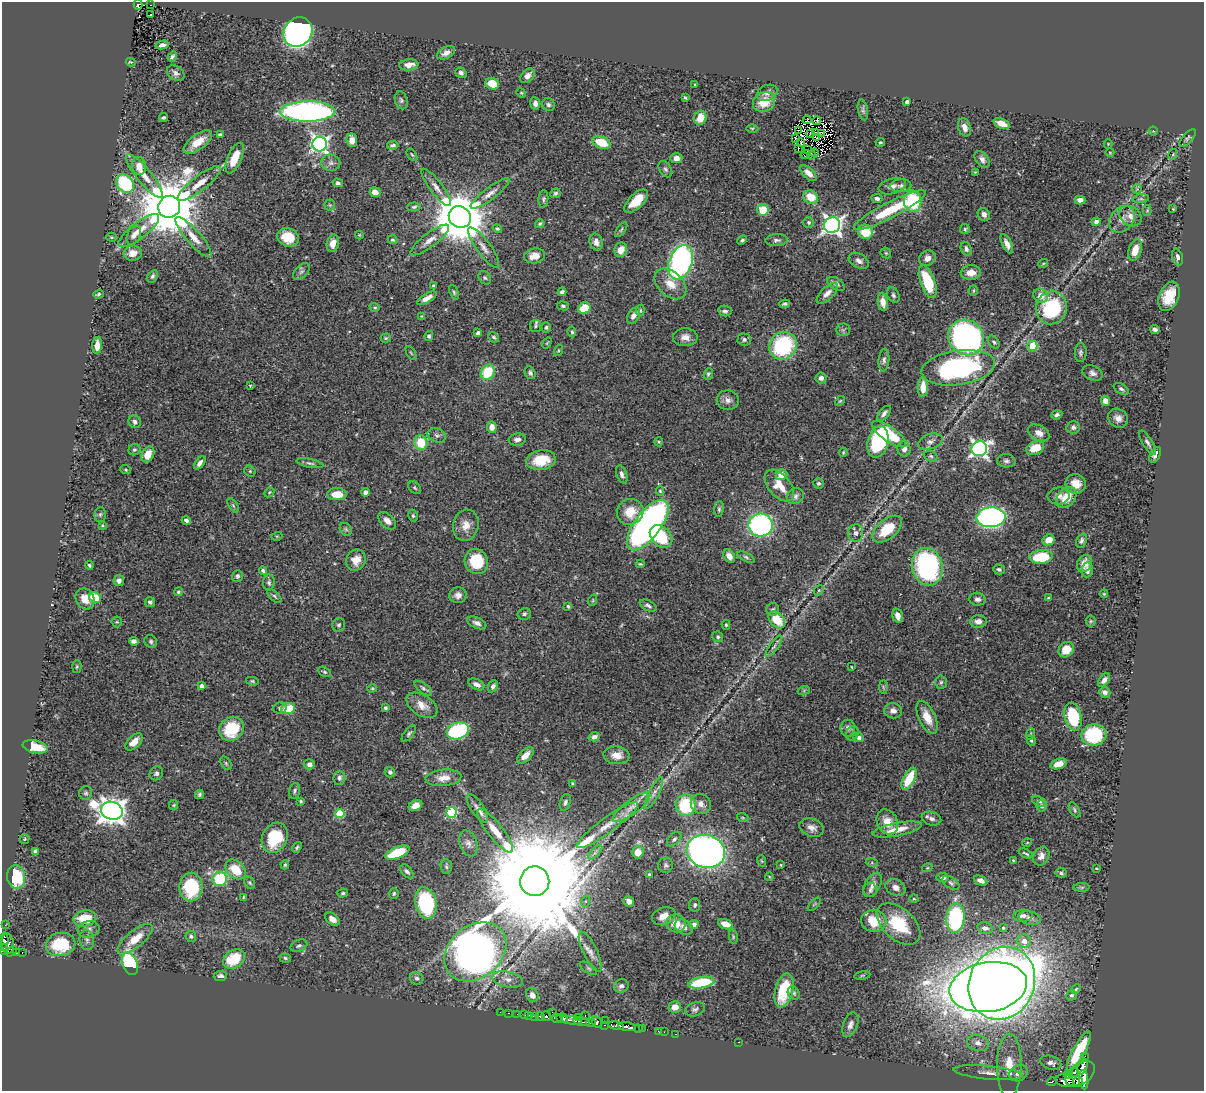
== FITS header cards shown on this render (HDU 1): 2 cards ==
NAXIS1  =                 1202
NAXIS2  =                 1089

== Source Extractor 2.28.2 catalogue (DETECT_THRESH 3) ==
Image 1202 x 1089 px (HDU 1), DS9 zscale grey, 1 PNG px = 1 image px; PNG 1206 x 1093 px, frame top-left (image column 1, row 1089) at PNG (2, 2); each listed source drawn as its Kron ellipse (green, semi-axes under 4 px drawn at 4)
Background 0.617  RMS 0.022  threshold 0.0666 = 3 sigma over >= 5 px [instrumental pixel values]
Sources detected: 506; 2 with non-positive FLUX_AUTO (blend fragments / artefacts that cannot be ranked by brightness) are neither listed nor drawn; of the other 504, the 500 brightest by FLUX_AUTO listed and drawn (4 fainter detections omitted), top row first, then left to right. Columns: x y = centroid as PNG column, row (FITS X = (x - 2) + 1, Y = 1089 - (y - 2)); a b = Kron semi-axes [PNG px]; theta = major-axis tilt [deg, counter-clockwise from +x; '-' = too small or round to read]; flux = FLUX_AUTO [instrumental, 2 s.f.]
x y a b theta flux
138 5 5 4 - 56
150 5 2 2 - 3.5
151 15 3 3 - 2.4
298 32 16 13 45 540
162 45 6 3 13 6
446 53 10 5 25 7.2
172 57 5 3 - 3.5
131 62 5 3 - 1.8
409 65 9 5 5 11
176 73 9 7 -33 5.7
461 73 6 5 - 4.6
527 76 8 6 48 7.4
492 84 7 5 -22 31
695 85 3 3 - 1.2
521 93 5 4 - 1.8
767 93 11 7 22 8.1
685 98 4 2 - 1.9
401 100 9 6 -75 3.6
764 102 11 9 27 28
907 102 4 3 - 5.3
535 103 6 5 - 5.2
548 105 7 6 - 3.8
863 110 10 5 -79 3.7
308 111 27 10 0 500
164 117 4 3 - 2.7
700 118 7 6 - 21
807 120 4 2 - 2.2
817 121 4 3 - 0.79
1002 123 8 5 -22 17
964 127 9 6 -70 9.7
752 128 6 4 0 1.8
799 130 3 2 - 0.89
1153 131 4 4 - 1.7
810 133 3 2 - 2
816 133 3 2 - 1.2
821 134 3 3 - 1.2
220 135 4 4 - 5.1
816 137 4 3 - 1
795 138 3 2 - 1.2
1188 138 11 5 48 3.2
352 140 7 5 -82 12
198 142 17 7 37 24
880 142 4 3 - 1.5
601 143 9 6 -21 44
801 143 4 2 - 1.2
320 144 7 7 - 490
1108 144 4 4 - 1.4
393 145 6 3 8 3.1
798 149 3 2 - 1.9
807 149 2 2 - 1.2
815 153 4 2 - 0.97
1110 153 4 3 - 1
805 154 5 3 - 1.2
1173 154 5 3 - 1.7
412 155 7 3 -53 1.8
811 155 4 2 - 3.3
235 158 16 7 67 29
676 158 6 5 - 9.6
982 159 9 6 -54 6.9
331 163 9 8 - 6.7
139 166 9 7 -83 14
665 169 9 6 -57 3.9
975 172 3 3 - 1.2
808 173 10 5 -44 10
144 176 27 7 -51 21
199 183 27 7 38 21
338 183 5 4 - 3.6
125 184 10 8 -50 130
892 186 14 7 15 7.9
901 186 10 6 2 6.1
436 188 23 6 -52 12
1137 189 5 5 - 1.6
375 192 5 4 - 12
490 193 24 6 37 12
555 193 5 4 - 2.8
811 197 7 6 - 26
877 198 5 4 - 5.5
543 199 9 5 86 3
1141 199 8 4 8 3
1080 200 5 4 - 7.3
636 201 15 7 43 33
913 201 10 9 - 95
330 205 5 5 - 2.1
169 207 11 10 - 13000
414 207 7 4 3 2.7
1173 209 3 3 - 1.4
763 210 6 6 - 35
890 210 40 8 27 75
1147 210 5 4 - 1.6
984 214 7 6 - 7.6
1130 216 12 9 -37 12
460 217 11 10 - 9100
1122 219 15 11 48 15
809 222 5 5 - 3.1
1096 222 4 4 - 7.4
540 224 5 4 - 2.3
832 225 8 7 - 710
497 229 5 4 - 2
965 229 5 5 - 2.2
621 230 8 4 55 2.5
139 231 25 8 37 21
865 232 7 7 - 39
134 235 10 6 65 7.3
359 235 4 4 - 1.3
111 237 5 4 - 1.9
193 237 25 7 -48 16
288 237 11 9 -20 36
392 240 5 4 - 2.2
430 240 23 7 37 13
742 240 5 4 - 2.9
777 240 11 6 4 5
596 242 8 6 -75 7.3
333 243 9 6 77 13
1007 244 10 5 -64 9.1
484 247 24 7 -54 13
966 249 7 5 -70 4.8
621 250 7 6 - 16
1135 250 11 6 73 23
133 253 9 7 2 15
886 253 6 4 -45 2.2
535 256 10 7 12 16
1177 257 9 5 -76 4.7
927 258 8 7 - 9.7
859 261 11 7 -30 7.8
680 262 18 11 69 410
1043 264 5 3 - 1.4
301 271 10 6 44 4.7
971 273 10 7 -1 15
152 276 7 4 59 2.9
485 278 7 5 -55 3.2
928 282 17 7 -70 75
670 284 18 12 -42 22
836 284 10 5 -32 5.6
433 286 3 3 - 2
973 291 5 4 - 1.9
454 292 7 4 -66 2.5
562 292 4 4 - 4.7
827 293 13 6 44 9.6
98 294 5 4 - 2.6
893 295 8 5 -65 4
1041 296 7 7 - 14
1169 296 15 9 67 36
427 298 11 4 30 11
883 302 9 5 -82 11
785 304 5 3 - 2.9
563 306 6 4 -11 2.8
375 307 5 4 - 1.9
584 308 6 5 - 30
1051 308 17 15 69 120
640 311 6 4 83 1.8
725 311 7 5 -9 3.7
422 316 4 3 - 1.4
633 316 9 5 57 7.7
535 326 6 5 - 2.5
546 327 5 5 - 3
1155 329 5 3 - 4.6
843 330 7 6 - 3.4
572 332 5 4 - 2.6
478 333 4 4 - 3.9
429 336 5 4 - 3.2
494 337 6 4 -42 2.5
685 337 12 9 1 12
966 337 19 17 -44 470
386 338 5 4 - 2.1
744 339 6 6 - 4.2
994 342 7 5 -53 3
547 343 6 3 53 1.3
97 345 8 5 86 12
783 346 14 13 - 160
1032 346 5 5 - 59
558 350 6 4 71 1.8
1081 352 9 6 86 3.9
411 353 8 3 -58 1.7
884 360 11 5 84 5
958 368 37 17 8 280
488 372 8 6 61 58
530 373 6 5 - 3.3
1093 373 10 7 -25 6.2
708 374 6 4 70 2.4
821 378 5 5 - 6.5
250 386 3 3 - 1.4
923 387 10 5 89 19
1121 389 8 5 -31 3.6
728 400 11 9 -5 8.6
840 401 6 3 44 1.6
1105 401 5 4 - 11
884 413 9 4 50 5.3
1057 415 6 4 23 3.6
1118 418 10 9 - 9.6
135 422 6 6 - 4.5
492 427 6 5 - 10
1073 427 7 6 - 5.4
1039 433 11 7 -28 10
889 434 20 7 -35 75
437 435 9 6 -22 4.9
517 440 8 6 10 6.4
659 442 4 4 - 1.7
878 442 16 10 75 140
930 442 13 7 20 7.5
421 443 7 6 - 39
1148 443 14 5 -59 5.7
1035 448 9 6 23 30
904 449 8 6 -80 10
979 449 8 7 - 530
134 450 6 5 - 3.1
843 452 4 3 - 1.6
148 454 8 6 61 23
1155 455 8 5 62 5.9
931 456 7 5 -22 2.9
541 460 15 10 8 35
1006 461 9 6 -3 4.8
200 463 7 4 52 6.7
310 463 14 4 -12 4.1
126 470 5 4 - 1.9
250 471 6 5 - 2.3
622 474 9 5 -70 5.2
781 475 6 5 - 17
818 483 5 5 - 2.8
1076 484 10 9 - 19
779 486 18 11 -49 26
415 488 7 5 -45 2.4
660 491 5 4 - 1.7
269 492 5 4 - 1.8
365 492 4 4 - 5.9
337 494 10 6 -1 21
795 496 9 7 28 5.4
1058 496 11 8 6 8.3
1066 498 12 8 49 31
233 505 8 4 -55 2.7
719 509 8 5 84 2.9
630 512 13 12 - 29
100 514 7 5 88 3.1
413 516 6 4 -75 2.7
991 517 14 10 2 480
186 520 5 3 - 4.6
387 521 10 6 -44 9.8
102 525 3 3 - 1.5
466 525 16 12 76 17
648 525 30 13 53 550
761 525 12 11 - 280
346 529 7 5 -46 2.7
887 529 17 9 41 43
856 533 9 7 77 5.5
277 536 5 3 - 1.4
661 536 13 9 -46 67
1049 540 6 5 - 18
1081 541 7 5 65 3.5
729 556 7 5 -56 11
746 557 9 4 -27 2.8
1041 557 12 7 6 61
356 560 11 9 60 18
476 561 13 11 -68 53
640 564 4 3 - 1.9
1085 564 9 7 59 13
89 565 4 3 - 2.3
927 567 19 15 -75 260
999 569 6 5 - 3.5
1087 570 7 6 - 5.3
263 571 4 3 - 4.3
237 576 6 5 - 3.8
119 581 5 5 - 6.1
269 583 8 6 -89 3.8
819 590 5 4 - 2.1
178 592 5 4 - 2.3
1104 594 4 3 - 1.4
458 595 8 8 - 9
274 596 8 4 -43 2.9
95 598 6 5 - 55
1048 598 4 3 - 1.8
85 599 11 9 -59 20
977 599 8 6 -5 5.9
593 600 6 3 72 1.6
150 602 5 5 - 3.9
568 606 4 3 - 2
648 606 9 5 -28 4.6
773 609 6 6 - 3.3
524 614 6 6 - 3.9
898 616 7 5 -73 9.6
777 620 10 7 -48 36
978 621 8 6 4 8.3
1091 621 5 5 - 2
117 622 5 5 - 2
477 623 10 5 -24 6.3
339 625 7 6 - 3.4
726 625 5 4 - 1.9
718 637 5 5 - 2.9
134 641 5 4 - 6.4
151 641 7 6 - 3.3
774 646 13 4 54 4.5
1066 650 8 7 - 24
77 667 6 4 87 2.2
851 667 3 2 - 1.3
325 672 7 4 -27 2.5
1104 680 8 5 52 6.7
252 681 6 4 -9 2
941 682 7 5 88 3.2
476 684 8 5 -24 7.7
201 686 4 4 - 5.2
493 686 6 5 - 5
883 687 7 4 -89 2.6
372 688 5 4 - 1.7
423 688 10 5 -37 3.9
804 690 6 4 19 2.2
1105 692 6 5 - 4.9
422 705 17 10 -33 17
280 708 7 5 16 3
385 708 4 3 - 2.7
288 709 7 5 18 44
893 711 9 7 -7 7.6
927 717 17 8 -66 20
1073 717 14 8 -77 82
848 728 8 7 - 5.7
231 729 13 11 39 66
458 731 11 8 17 160
852 733 7 6 - 4.2
409 734 10 4 51 3.3
1030 734 6 3 71 1.7
1094 735 12 11 - 98
594 737 6 4 18 5.7
859 737 5 4 - 5.4
1031 741 5 4 - 2.2
134 742 10 6 45 15
35 747 12 6 -13 40
525 755 10 5 45 14
616 755 13 9 -5 14
226 763 7 5 -54 2.5
309 764 5 5 - 5.3
1058 764 8 5 20 12
390 772 5 5 - 4.1
156 773 7 6 - 3.9
339 778 7 6 - 3.5
443 778 18 8 5 16
909 779 12 5 62 49
573 783 4 3 - 1.8
295 791 8 5 72 3.4
86 793 7 6 - 3.4
654 793 17 5 63 7.9
199 794 5 3 - 2.8
301 801 3 3 - 2.1
1039 801 7 4 -23 3.1
565 802 8 5 73 3.8
701 804 10 9 - 8.9
174 805 5 4 - 1.8
415 805 7 5 27 13
686 805 11 10 - 93
1041 806 6 5 - 4.2
631 807 23 7 36 16
477 808 16 6 -56 8.4
1075 810 8 4 -59 2.7
112 811 11 9 -17 1800
452 812 5 5 - 110
340 813 5 4 - 60
743 818 6 4 -19 1.8
931 819 10 6 -16 6
887 822 13 10 -63 17
607 825 37 7 36 26
812 828 13 8 -19 9
897 829 25 6 11 22
495 831 27 7 -52 28
275 838 16 12 63 60
25 839 5 4 - 1.7
674 839 8 5 47 3.7
468 843 13 8 -71 7.6
1027 843 5 3 - 1.2
297 847 6 4 52 2.2
35 851 4 3 - 3.1
706 851 19 16 -16 790
595 852 9 3 45 3.9
638 852 6 5 - 20
398 853 13 6 22 64
1026 853 8 2 -25 2.2
1041 856 10 7 60 8
1013 860 3 2 - 1.4
762 861 6 3 -70 1.5
872 863 6 4 -18 2.3
285 865 4 4 - 2.2
666 865 7 7 - 3.7
781 865 3 3 - 1.5
446 867 7 5 -86 3
927 868 5 3 - 1.5
1096 868 3 2 - 1.1
236 870 11 8 -44 33
407 871 8 5 -46 3.9
1061 873 5 5 - 2.8
649 874 3 3 - 1.7
769 876 4 3 - 1.1
16 877 12 9 -81 62
943 878 6 4 -8 4.8
220 879 7 7 - 86
535 881 15 14 - 71000
981 881 7 4 -24 8.2
250 883 6 5 - 2.5
951 883 9 5 -36 3.8
872 885 13 7 61 9.2
191 887 14 11 89 87
895 887 10 8 -29 9.6
1082 887 8 4 1 2.3
870 890 7 6 - 4.1
343 893 5 4 - 2.3
394 893 5 4 - 2.4
243 897 4 3 - 1.4
914 899 4 3 - 1.3
586 901 6 3 70 1.9
629 901 6 4 -34 7.6
426 903 16 10 -78 160
814 904 8 3 45 1.7
695 905 7 5 84 3.6
664 916 12 8 22 14
1023 916 10 6 3 5.2
955 918 14 9 86 170
1030 918 11 6 -12 7.3
85 919 11 8 8 38
332 919 8 5 -40 8.7
874 921 12 11 - 44
676 923 9 9 - 19
694 924 4 4 - 5.8
725 924 7 5 -19 15
898 924 26 15 -41 78
5 925 3 2 - 4.2
684 927 10 7 -28 8.2
985 928 8 5 -13 5.8
1003 928 4 4 - 1.7
89 929 11 8 15 6.8
191 936 5 5 - 3.7
733 937 7 3 -83 2.1
135 939 22 8 39 28
87 940 10 7 -82 5.4
1024 941 7 6 - 13
4 942 9 4 87 96
8 944 10 6 -84 210
61 944 15 11 12 65
299 946 9 5 21 3.7
3 949 5 5 - 240
12 951 6 3 51 42
475 952 34 26 39 1500
590 952 22 7 -64 11
17 953 3 3 - 54
22 953 3 2 - 7.1
285 958 6 4 -18 2.5
234 959 12 8 33 50
130 964 12 7 -68 130
589 968 10 5 -35 3.3
862 975 8 4 9 2.4
220 976 7 5 4 5.4
417 978 7 6 - 4.1
508 979 15 7 -12 12
701 983 13 5 10 82
1002 983 37 32 64 3600
621 986 7 6 - 6.5
988 987 39 25 9 3000
1076 989 5 4 - 2
784 990 17 8 75 59
794 993 7 5 -56 3.1
532 995 7 6 - 11
1071 995 5 5 - 3.4
675 1007 6 5 - 12
695 1009 10 6 17 4.9
500 1012 2 2 - 2.3
552 1012 2 2 - 17
508 1013 3 2 - 14
517 1014 2 2 - 5.1
525 1015 3 3 - 23
528 1015 3 2 - 29
585 1015 3 2 - 49
535 1016 4 2 - 150
540 1016 5 3 - 180
546 1016 5 3 - 200
579 1017 3 2 - 34
562 1018 5 4 - 560
557 1019 5 3 - 65
571 1020 10 3 -11 200
606 1021 4 3 - 49
582 1022 8 3 -9 100
597 1022 6 4 -60 97
591 1023 5 2 - 81
605 1025 3 2 - 5.8
616 1025 8 4 -9 290
850 1025 13 7 69 7.6
627 1027 9 4 -9 320
642 1028 3 2 - 16
639 1029 3 3 - 14
658 1031 3 2 - 7.4
664 1032 2 2 - 4.3
675 1034 3 2 - 14
739 1042 3 2 - 240
978 1043 11 8 -15 9.9
1079 1051 22 6 61 66
1085 1056 2 2 - 2.7
1051 1063 11 6 -18 7.3
1009 1065 31 12 90 38
1082 1067 8 5 66 250
1074 1072 5 3 - 210
988 1073 35 6 -5 18
1018 1073 9 7 28 11
1068 1074 4 4 - 140
1080 1074 16 10 35 1300
1084 1080 9 4 -84 500
1052 1081 5 3 - 76
1065 1081 9 6 -12 150
1078 1081 5 4 - 26
At the frame edge (FLAGS 8, measured only in part): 1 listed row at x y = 3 949
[4 fainter detections neither listed nor drawn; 2 non-positive-flux detections neither listed nor drawn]